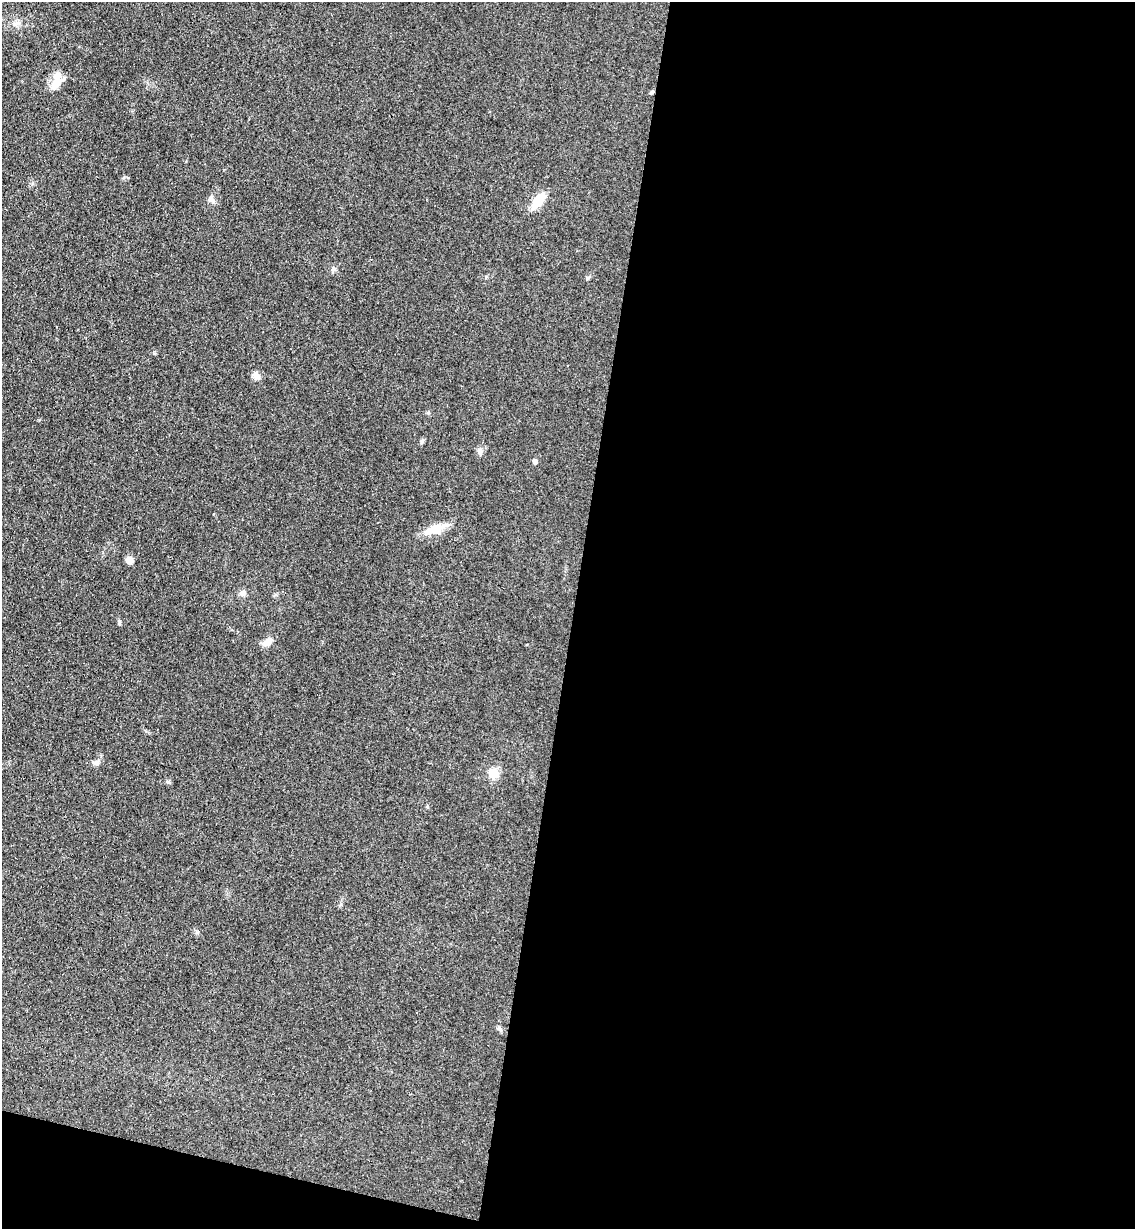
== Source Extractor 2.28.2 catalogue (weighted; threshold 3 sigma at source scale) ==
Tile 16 of 4 x 4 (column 4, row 4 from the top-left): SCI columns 3692-4824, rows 15-1241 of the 5000 x 4935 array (HDU 1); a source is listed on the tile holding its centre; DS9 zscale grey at full resolution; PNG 1137 x 1231 px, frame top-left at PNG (2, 2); no overlay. Shown black and unused: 52% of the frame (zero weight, under 3 of 4 exposures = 5% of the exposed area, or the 3 px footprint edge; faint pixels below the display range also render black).
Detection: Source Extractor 2.28.2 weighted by HDU 2 'WHT'; one run over the whole footprint, this tile lists its part. Background 0.112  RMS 0.0077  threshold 0.0347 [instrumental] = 3 sigma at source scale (4.5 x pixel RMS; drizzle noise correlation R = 1.50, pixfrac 1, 0.05/0.05 arcsec/px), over >= 5 px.
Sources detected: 19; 1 inside a brighter object's white glare — not listed; the other 18 listed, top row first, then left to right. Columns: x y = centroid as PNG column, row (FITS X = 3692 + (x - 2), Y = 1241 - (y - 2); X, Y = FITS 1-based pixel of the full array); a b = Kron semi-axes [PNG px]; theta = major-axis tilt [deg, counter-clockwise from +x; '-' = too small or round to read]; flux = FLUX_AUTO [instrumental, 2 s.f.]
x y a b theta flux
15 24 9 6 15 2.9
57 82 22 12 61 11
652 92 6 4 40 1.2
210 199 8 7 - 2.4
538 201 14 7 54 21
333 269 7 5 46 1.6
256 375 10 8 -57 3.5
422 441 7 4 46 1.3
480 451 10 6 -74 2.5
535 461 4 4 - 3.2
435 528 18 14 -1 11
129 560 9 7 -51 3.9
243 593 8 7 - 2.8
119 624 7 4 -82 1.1
267 642 15 8 33 4.8
96 763 8 7 - 2.5
493 773 9 9 - 10
500 1029 7 4 -71 1.3
Unlisted compact peaks at least as high as the median listed source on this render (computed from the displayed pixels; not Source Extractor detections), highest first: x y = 154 353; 168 782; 197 932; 587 278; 124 177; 427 807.